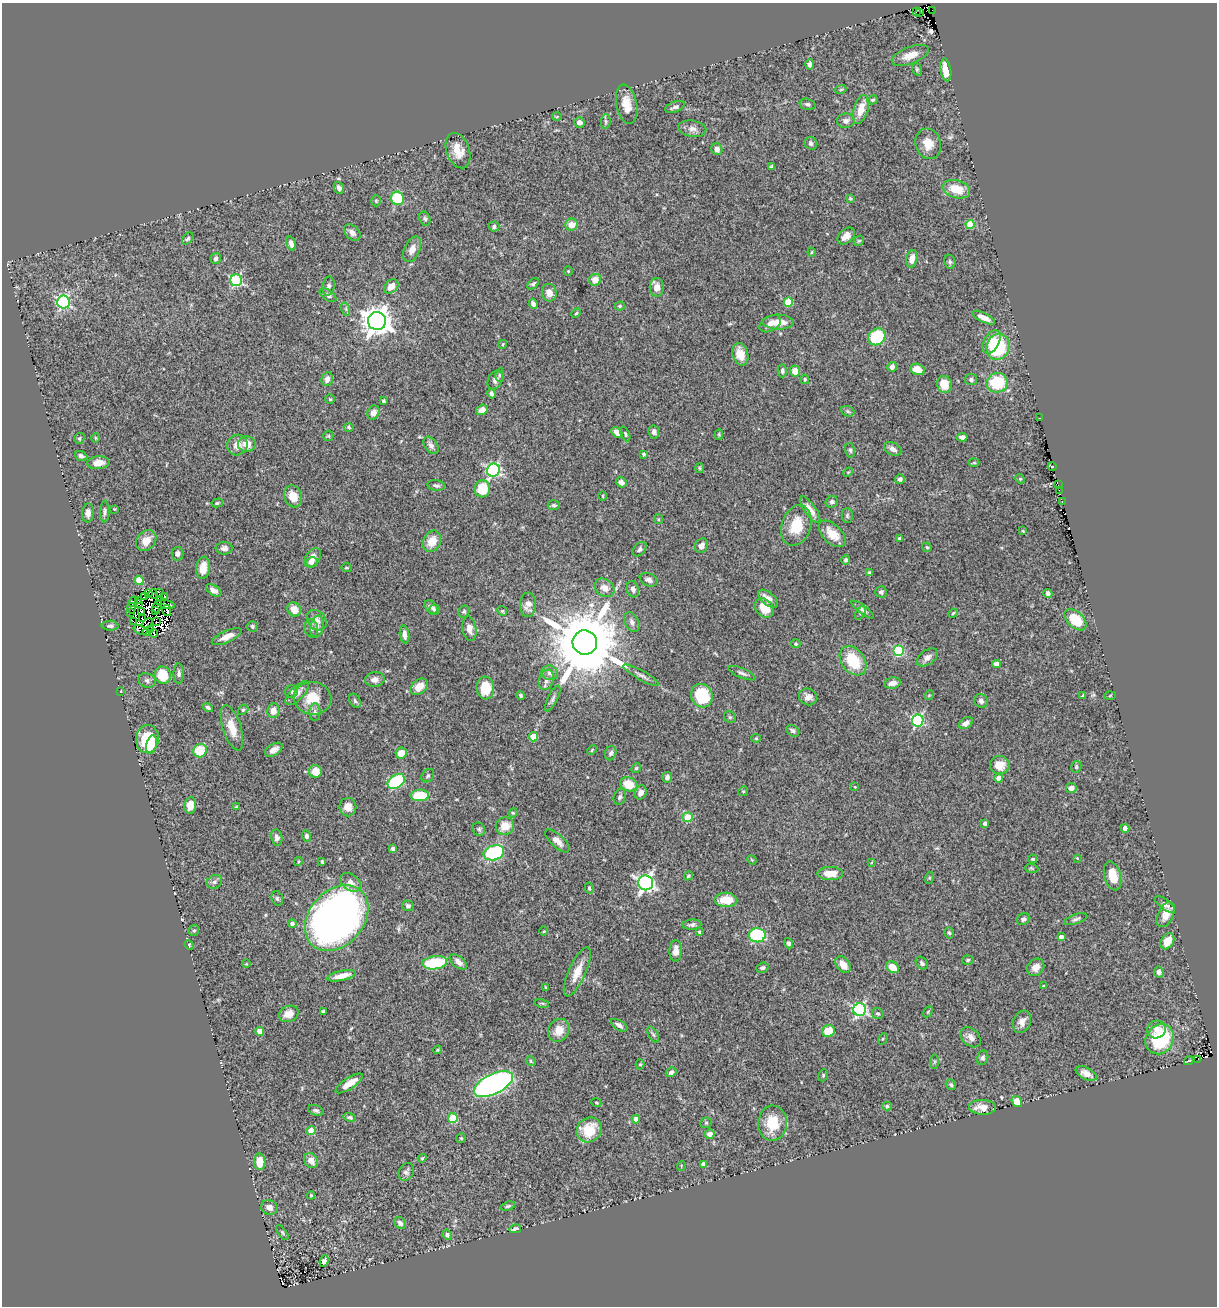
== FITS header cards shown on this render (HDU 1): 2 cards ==
NAXIS1  =                 1215
NAXIS2  =                 1304

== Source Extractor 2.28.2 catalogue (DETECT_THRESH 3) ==
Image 1215 x 1304 px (HDU 1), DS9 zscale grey, 1 PNG px = 1 image px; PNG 1219 x 1308 px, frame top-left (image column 1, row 1304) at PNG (2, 3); each listed source drawn as its Kron ellipse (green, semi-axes under 4 px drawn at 4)
Background 0.545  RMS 0.026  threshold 0.0793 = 3 sigma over >= 5 px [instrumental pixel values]
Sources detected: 394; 17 with non-positive FLUX_AUTO (blend fragments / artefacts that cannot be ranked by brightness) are neither listed nor drawn; the other 377 listed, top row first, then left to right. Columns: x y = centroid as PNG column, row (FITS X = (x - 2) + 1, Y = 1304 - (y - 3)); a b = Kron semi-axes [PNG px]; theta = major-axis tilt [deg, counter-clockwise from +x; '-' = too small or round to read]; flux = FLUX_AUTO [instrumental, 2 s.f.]
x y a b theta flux
932 10 2 2 - 6
916 12 3 2 - 13
920 12 2 2 - 8.7
910 55 19 8 21 22
810 64 5 4 - 5
917 69 6 4 -70 2.7
946 70 11 5 -80 31
841 89 5 3 - 1.8
873 100 5 4 - 3.3
627 104 20 10 -79 27
808 104 8 5 -15 5
675 107 10 5 19 5.6
861 109 15 7 74 24
557 117 5 3 - 1.7
606 121 7 4 85 3.3
846 121 9 7 1 7.7
579 122 5 5 - 9.1
692 129 14 8 -10 11
811 143 7 6 - 5.5
928 144 15 12 -73 25
717 149 6 5 - 9.4
458 151 18 11 -71 26
772 167 4 3 - 3.4
339 188 6 5 - 7.4
956 189 14 9 -16 38
398 198 7 6 - 95
850 199 4 4 - 2.4
376 201 5 4 - 2.7
425 219 7 5 -72 3.8
970 224 4 4 - 45
571 225 6 6 - 20
494 227 5 5 - 4.3
352 233 9 6 -44 8.8
846 236 10 6 41 13
188 239 7 4 48 3.5
859 241 6 4 42 2.3
291 244 7 4 -72 9.3
412 249 14 7 65 15
812 252 4 4 - 2
216 258 5 5 - 4.9
912 259 9 5 78 13
950 262 7 5 -80 3.5
568 271 5 4 - 1.9
236 280 6 6 - 190
595 280 6 6 - 21
533 284 7 4 45 3.5
329 286 9 6 80 6.1
391 286 8 6 46 17
657 287 9 7 89 15
549 293 9 7 -81 12
328 295 9 5 -34 6.2
64 302 6 6 - 290
788 302 5 4 - 51
533 304 5 4 - 6.5
620 306 5 4 - 2.7
346 309 7 4 -72 3.4
576 313 5 4 - 2.3
984 318 12 4 -26 13
377 321 9 9 - 2400
778 322 15 7 -1 23
770 324 11 7 30 11
877 337 9 8 - 120
991 342 12 7 61 20
503 344 4 3 - 1.7
998 347 13 11 71 130
740 354 11 8 -75 24
892 367 5 4 - 7.2
918 369 7 5 -22 26
782 371 6 4 88 4.9
795 371 5 5 - 24
500 375 6 4 80 2.9
327 379 7 5 79 11
805 379 5 3 - 2.1
971 379 6 5 - 4.5
495 380 10 7 63 8
997 383 11 9 16 86
944 384 9 7 -71 30
492 394 5 4 - 5.4
330 399 5 5 - 2.4
383 401 3 3 - 2.4
482 410 6 5 - 12
848 411 7 5 -22 3
373 413 7 6 - 12
1040 418 2 2 - 1.2
349 427 5 4 - 2.8
617 432 6 4 -43 14
654 432 6 5 - 6.4
625 434 8 4 -67 2.7
719 434 5 4 - 2
328 436 5 5 - 2.1
962 437 5 4 - 8.1
79 438 6 5 - 3.1
96 438 5 3 - 1.7
247 444 9 8 - 23
237 445 11 10 - 19
431 445 10 6 -54 6.8
893 449 9 6 -27 9.4
850 450 7 5 -79 3.7
643 454 3 3 - 3.8
81 456 6 5 - 4.6
98 463 11 6 6 16
974 463 5 3 - 1.8
1052 466 4 3 - 1.2
700 468 5 4 - 2.2
493 470 6 6 - 340
848 472 5 4 - 1.9
900 479 5 5 - 4.4
1020 479 5 4 - 2.1
621 482 5 5 - 7.4
1058 484 4 2 - 13
436 485 9 5 -8 4.7
482 489 8 7 - 53
1059 490 2 2 - 4.2
293 496 11 8 -70 24
603 496 4 3 - 1.4
832 502 6 5 - 4.9
1062 502 3 2 - 6.2
217 503 6 4 10 2.6
554 505 6 5 - 3
114 509 2 2 - 1.4
810 510 16 5 -55 17
105 512 11 4 89 4.5
88 513 9 6 86 9.5
847 515 7 5 -89 3.3
658 519 5 4 - 2
796 525 21 14 72 52
1023 531 3 3 - 2
832 534 16 9 -44 29
899 539 3 3 - 3.1
146 541 11 9 48 22
432 541 11 8 64 26
702 546 7 6 - 9.8
927 547 5 4 - 2.8
224 548 8 6 1 6.5
639 549 8 5 45 4.8
177 554 7 6 - 7
313 558 10 7 54 17
846 560 5 4 - 3.2
311 562 6 5 - 6.5
203 568 11 7 83 21
346 568 5 4 - 2.4
870 572 3 3 - 2.8
139 580 4 4 - 40
649 580 9 6 -24 7.1
605 588 11 8 -36 14
633 589 8 6 -73 8
214 590 8 5 -31 8.6
881 592 6 5 - 4.1
160 593 2 2 - 0.32
148 594 2 2 - 0.98
153 594 5 2 - 6.1
1048 594 5 4 - 5.2
164 596 3 2 - 4.9
144 597 2 2 - 1.4
768 599 12 6 -39 14
139 600 4 3 - 2
161 600 2 2 - 0.31
133 602 5 3 - 3.1
138 603 3 2 - 3
166 604 9 3 -10 2.3
528 605 12 8 87 14
157 606 6 4 64 6.1
431 607 7 5 -44 6.6
131 608 5 3 - 3.2
764 608 11 8 -46 32
294 609 7 6 - 21
862 609 14 4 -36 6.4
167 610 5 2 - 6.8
434 610 5 5 - 3.8
141 611 2 2 - 1.9
155 611 2 2 - 0.64
464 611 6 5 - 3.2
502 611 5 4 - 2.2
131 613 2 2 - 2.1
860 613 8 4 57 2.7
953 613 5 4 - 2.5
142 619 2 2 - 7.6
317 620 11 9 -50 12
1075 620 13 8 -44 59
133 621 3 2 - 4
156 622 3 2 - 1
632 622 11 6 -64 6.9
147 623 6 2 44 0.079
110 626 8 5 -1 5.2
252 626 5 5 - 3.2
317 626 11 6 81 8.6
311 628 9 7 -83 7.3
469 629 12 7 -81 12
140 630 7 4 -22 5.1
151 630 4 2 - 5.1
147 633 4 3 - 0.5
154 633 4 2 - 2.7
404 634 9 4 -82 8.4
227 637 16 6 24 16
585 642 12 12 - 23000
796 644 5 4 - 2.1
898 651 5 5 - 170
927 657 12 7 35 8.9
853 661 16 11 -53 69
997 664 4 4 - 15
179 673 10 5 -90 4.8
549 673 8 7 - 7
742 673 15 4 -22 6.1
163 675 9 7 -66 51
641 675 20 5 -29 7.8
375 679 10 7 6 10
147 680 8 7 - 5.8
546 680 10 7 73 10
892 683 8 5 9 11
419 687 10 6 39 21
485 688 11 9 -85 40
121 691 3 2 - 1.1
292 692 6 6 - 3.9
297 693 15 6 46 11
521 695 4 4 - 2.5
929 695 5 4 - 1.9
1110 695 6 4 3 1.9
702 696 12 10 -64 97
1083 696 3 3 - 4.3
808 697 9 8 - 11
312 698 19 16 -7 42
553 698 14 5 63 5.5
355 701 8 5 -57 3.8
981 701 7 6 - 5.5
208 707 5 4 - 3.9
243 710 5 4 - 3.3
273 711 7 6 - 16
315 712 9 5 -90 5
730 717 6 5 - 3.1
918 721 6 5 - 230
966 723 7 5 33 8.7
232 728 23 9 -72 30
793 731 7 5 -36 4.9
533 737 4 4 - 34
756 738 4 4 - 1.9
147 739 14 11 80 73
152 745 9 5 78 21
274 750 10 5 31 11
592 750 5 3 - 1.9
200 751 7 6 - 65
401 753 6 5 - 22
611 753 7 5 71 5.7
1000 765 10 9 - 22
1076 767 6 5 - 2.8
636 768 5 4 - 2.4
315 771 6 6 - 26
428 776 7 6 - 3.5
667 777 5 5 - 6.4
999 778 4 4 - 16
396 781 9 6 34 140
629 784 9 7 -21 34
855 787 2 2 - 1.3
1071 788 5 5 - 11
743 791 5 4 - 2.5
641 792 7 6 - 9
420 795 9 6 3 63
620 797 8 6 69 5
190 805 8 6 84 23
236 806 4 3 - 1.3
348 807 9 8 - 15
513 813 5 4 - 2.1
688 817 5 5 - 67
985 823 4 3 - 6.3
505 826 9 8 - 28
1125 828 4 4 - 14
479 829 7 6 - 3.5
307 836 5 4 - 4.1
277 838 8 5 -80 7.9
557 841 15 6 -43 13
393 849 4 4 - 7.6
494 853 10 7 18 150
1077 858 3 2 - 1.5
1033 859 4 3 - 2.4
752 860 5 4 - 1.6
298 861 4 3 - 1.8
322 861 4 3 - 2.2
872 862 4 2 - 1.3
1031 868 7 4 -8 2.6
830 874 13 6 0 27
688 876 5 4 - 2.4
1113 876 15 8 -74 34
929 878 6 4 72 2.2
214 882 8 6 32 5.7
351 882 11 8 -37 13
646 883 7 7 - 610
589 888 5 3 - 2.4
277 898 7 5 -74 4.3
726 900 11 7 -2 36
1165 905 12 5 -37 6.9
408 906 6 5 - 4.3
1166 914 13 7 64 17
337 918 37 27 49 1300
1023 919 7 5 23 5.6
1076 919 12 4 19 5.4
292 924 4 4 - 6.6
692 925 9 5 3 5.5
194 930 6 5 - 3
544 931 4 4 - 2
699 932 3 3 - 3.1
949 933 6 4 -72 2.9
757 935 8 7 - 140
1061 937 4 4 - 9.3
1167 941 9 6 59 23
788 943 5 4 - 4.5
189 945 5 4 - 2.1
676 951 11 6 87 12
968 960 6 4 18 2.8
458 962 10 5 -38 8.8
435 963 12 6 6 100
922 963 7 5 -48 4.5
246 964 4 3 - 1.4
843 965 9 6 -52 18
893 967 7 5 -38 27
1036 967 9 8 - 14
762 968 6 5 - 3.7
577 972 26 8 66 28
1159 972 5 5 - 7
342 976 14 5 12 23
1043 986 4 3 - 2.5
546 988 4 3 - 2.7
542 1003 7 3 -12 2
860 1010 6 6 - 330
323 1011 4 3 - 3
928 1012 6 4 59 2.1
289 1014 10 8 24 20
878 1014 6 5 - 3.1
1022 1022 12 8 64 13
619 1025 9 5 -32 7.4
1157 1029 9 9 - 13
559 1030 12 10 54 24
260 1031 4 4 - 20
828 1031 6 6 - 34
653 1034 9 4 -62 3.6
971 1037 11 8 -45 11
883 1039 6 4 60 2.4
1160 1039 16 13 53 120
437 1050 4 3 - 2.2
983 1058 7 5 78 4.9
1198 1059 2 2 - 2.9
531 1061 5 4 - 2.4
1189 1061 5 2 - 1.9
934 1062 7 4 90 2.8
640 1064 5 4 - 2.7
671 1072 6 4 31 4.9
1086 1073 11 6 -26 12
823 1075 6 4 70 2.3
349 1083 16 5 33 23
493 1084 21 10 26 700
951 1085 5 5 - 2.8
1017 1102 6 5 - 36
596 1103 5 3 - 1.9
887 1106 5 4 - 2.7
982 1107 13 7 -2 21
316 1110 8 5 -19 4.1
350 1117 6 4 -14 3.5
453 1118 5 5 - 85
636 1119 4 4 - 21
706 1123 6 5 - 2.5
773 1123 17 14 88 55
311 1130 4 4 - 34
589 1130 13 12 - 52
710 1134 5 4 - 10
461 1138 5 5 - 2.4
422 1158 4 4 - 2.2
311 1161 8 6 -55 14
260 1162 8 5 -88 30
704 1164 4 4 - 12
681 1166 5 3 - 1.5
406 1172 9 7 58 5.8
311 1195 4 3 - 2.2
508 1206 7 4 16 3.1
269 1208 8 7 - 11
400 1223 7 5 -48 8.1
515 1229 6 3 13 5.9
282 1233 8 4 -55 3.2
447 1235 5 4 - 6.1
324 1261 6 4 67 5.8
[17 non-positive-flux detections neither listed nor drawn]